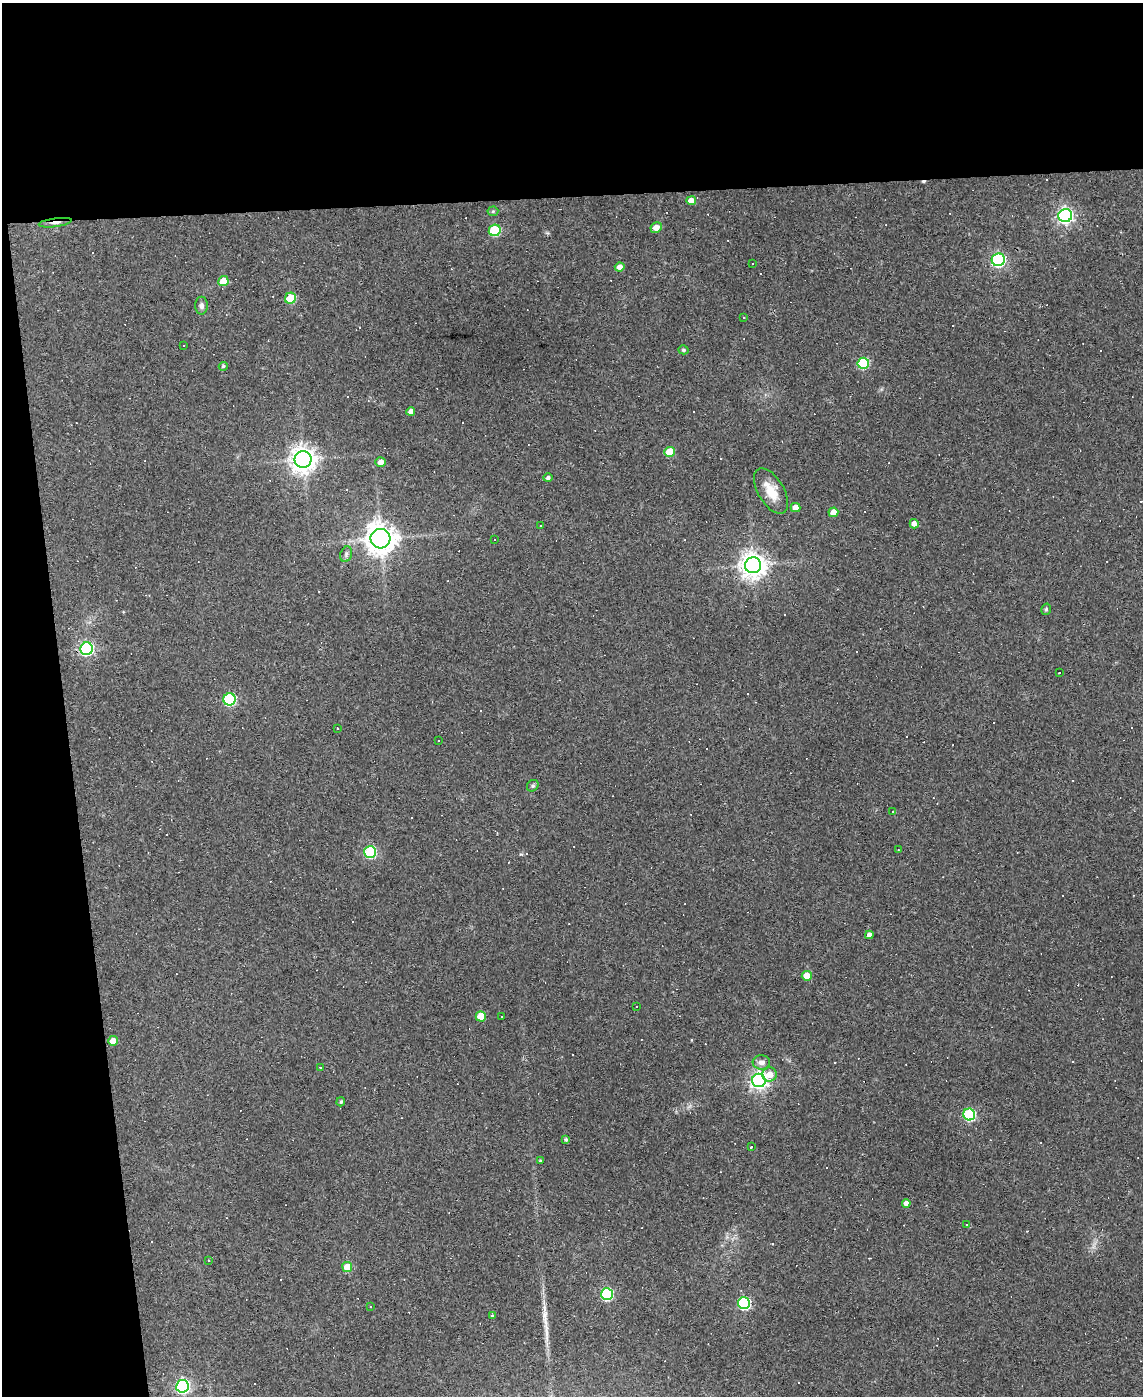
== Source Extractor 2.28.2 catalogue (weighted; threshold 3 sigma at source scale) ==
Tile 1 of 4 x 3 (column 1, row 1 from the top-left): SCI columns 1-1141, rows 3020-4413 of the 4564 x 4539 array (HDU 1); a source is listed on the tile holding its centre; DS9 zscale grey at full resolution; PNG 1145 x 1398 px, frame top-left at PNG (2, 3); each listed source drawn as its Kron ellipse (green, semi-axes under 4 px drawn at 4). Shown black and unused: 19% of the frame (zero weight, under 3 of 4 exposures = <1% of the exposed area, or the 3 px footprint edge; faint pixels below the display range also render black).
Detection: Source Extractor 2.28.2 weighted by HDU 2 'WHT'; one run over the whole footprint, this tile lists its part. Background 0.0831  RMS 0.0059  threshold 0.0265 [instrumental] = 3 sigma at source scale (4.5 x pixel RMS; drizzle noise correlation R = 1.50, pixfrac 1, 0.05/0.05 arcsec/px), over >= 5 px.
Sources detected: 124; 58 cosmic-ray / hot-pixel residue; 1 long thin detection or spike segment (spike, bleed or trail) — neither listed nor drawn; the other 65 listed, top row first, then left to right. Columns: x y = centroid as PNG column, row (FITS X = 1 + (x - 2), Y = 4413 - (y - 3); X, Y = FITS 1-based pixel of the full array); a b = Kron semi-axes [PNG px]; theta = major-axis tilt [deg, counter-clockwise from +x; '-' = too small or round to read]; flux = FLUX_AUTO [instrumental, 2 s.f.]
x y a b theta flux
691 201 5 4 - 5.1
493 211 5 5 - 0.84
1065 216 7 6 - 180
55 223 16 4 7 2.5
656 228 6 5 - 4.6
495 230 6 5 - 43
998 260 7 6 - 96
753 263 3 2 - 0.44
620 267 5 4 - 3.2
223 281 5 5 - 12
290 298 5 5 - 24
201 306 9 6 90 1.9
743 317 3 3 - 0.92
183 346 3 2 - 0.54
683 350 5 4 - 1.1
863 363 6 5 - 41
223 366 4 4 - 0.99
411 411 4 4 - 2.8
669 452 5 5 - 14
303 459 8 8 - 530
380 462 5 4 - 2.8
548 478 5 4 - 1.5
771 491 25 13 -59 12
795 508 5 4 - 6
833 512 5 4 - 5.8
914 524 5 4 - 3.4
541 525 3 3 - 3.7
380 539 10 10 - 720
494 539 2 2 - 0.39
346 554 8 5 72 1.4
753 565 8 8 - 600
1046 609 6 4 75 1
87 649 6 6 - 96
1059 672 3 3 - 1.3
229 699 6 6 - 67
337 728 3 3 - 1.3
438 740 3 3 - 1.1
533 786 6 5 - 1
893 812 3 2 - 0.59
898 850 3 2 - 0.37
370 852 6 6 - 57
869 935 4 4 - 2.8
807 976 5 5 - 10
636 1007 2 2 - 0.54
481 1016 5 5 - 12
502 1016 3 3 - 2.9
113 1041 5 5 - 5.1
761 1062 9 7 1 2.9
320 1067 3 2 - 0.81
770 1074 7 7 - 6.5
759 1080 7 6 - 230
341 1102 5 4 - 0.79
969 1114 6 6 - 60
566 1140 4 4 - 1.2
752 1147 3 3 - 4.6
540 1161 4 3 - 0.84
906 1203 4 4 - 3.4
966 1225 3 3 - 2.4
209 1260 3 2 - 0.58
347 1267 5 5 - 13
607 1294 6 6 - 69
744 1303 6 6 - 75
370 1307 3 2 - 0.51
492 1316 4 3 - 0.61
182 1386 6 6 - 120
Overlapping masked pixels (flux is a lower limit): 1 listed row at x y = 55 223